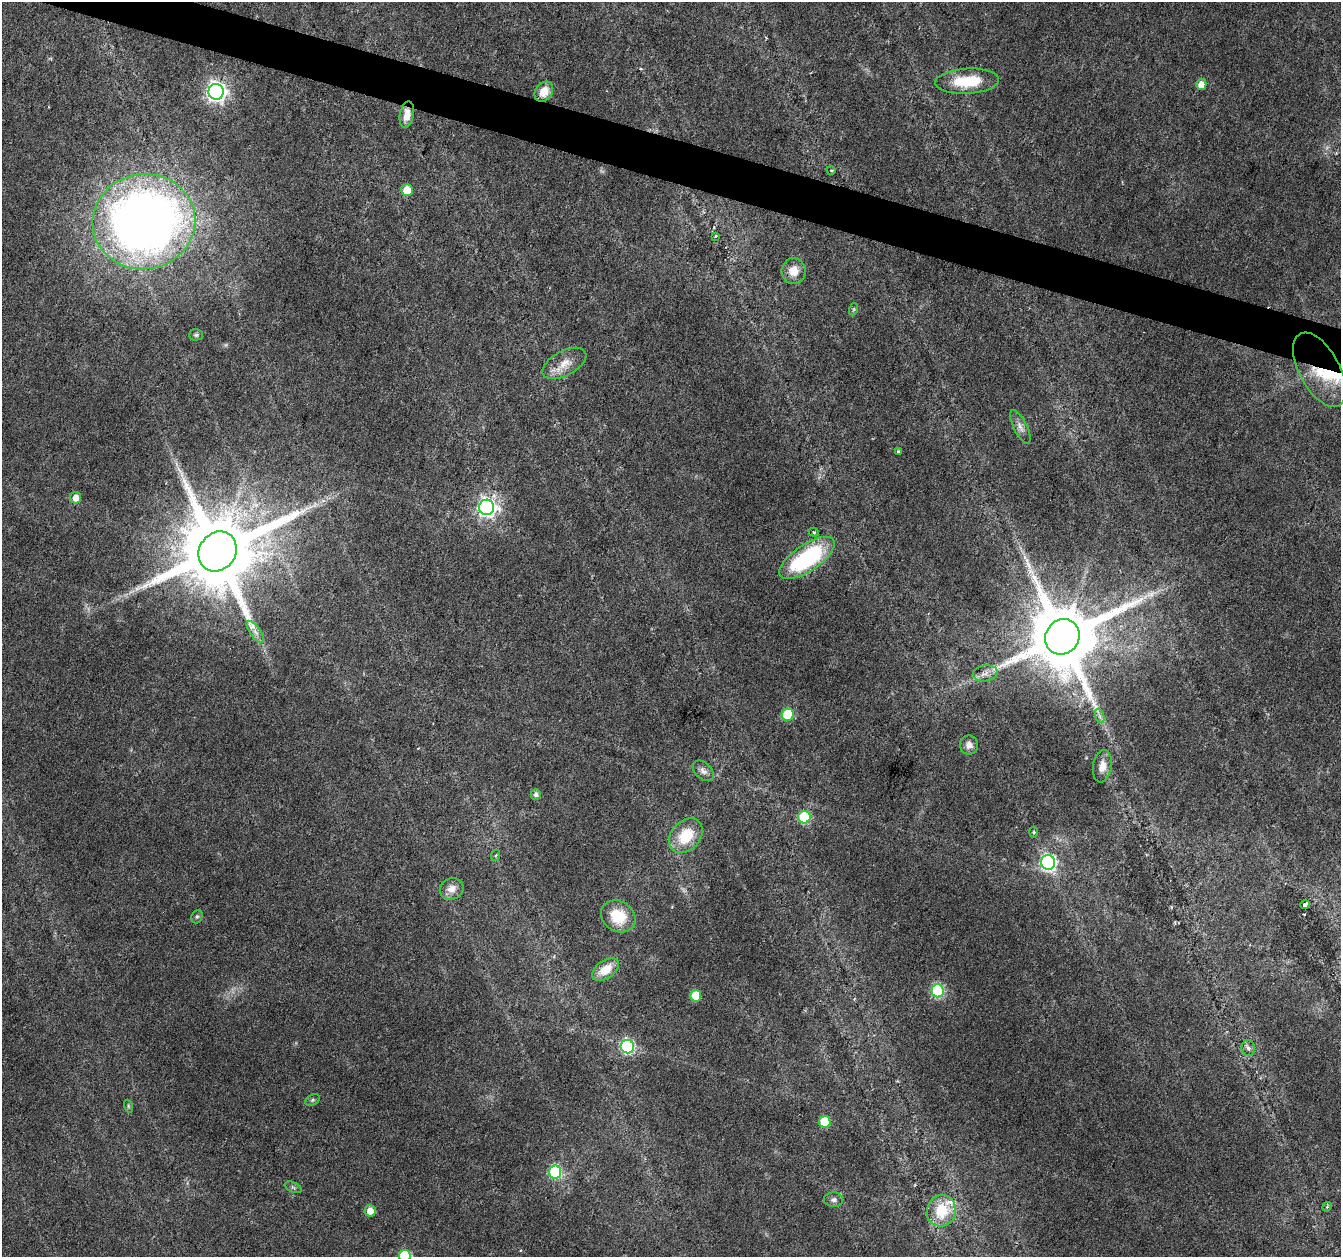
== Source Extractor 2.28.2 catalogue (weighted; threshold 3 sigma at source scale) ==
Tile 11 of 4 x 4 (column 3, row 3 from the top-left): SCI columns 2677-4015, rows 1474-2728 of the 5361 x 5519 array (HDU 1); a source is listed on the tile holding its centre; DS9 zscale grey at full resolution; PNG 1343 x 1259 px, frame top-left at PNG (2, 2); each listed source drawn as its Kron ellipse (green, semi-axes under 4 px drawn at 4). Shown black and unused: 3% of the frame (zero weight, under 3 of 6 exposures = <1% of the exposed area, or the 3 px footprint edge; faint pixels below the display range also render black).
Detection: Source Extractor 2.28.2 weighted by HDU 2 'WHT'; one run over the whole footprint, this tile lists its part. Background 0.0165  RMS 0.0018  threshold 0.00718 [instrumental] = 3 sigma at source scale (4.09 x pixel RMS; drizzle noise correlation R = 1.36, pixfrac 0.8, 0.0396/0.0396 arcsec/px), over >= 5 px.
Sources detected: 58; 1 long thin detection or spike segment (spike, bleed or trail) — neither listed nor drawn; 3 inside a brighter listed object's ellipse — not listed separately; the other 54 listed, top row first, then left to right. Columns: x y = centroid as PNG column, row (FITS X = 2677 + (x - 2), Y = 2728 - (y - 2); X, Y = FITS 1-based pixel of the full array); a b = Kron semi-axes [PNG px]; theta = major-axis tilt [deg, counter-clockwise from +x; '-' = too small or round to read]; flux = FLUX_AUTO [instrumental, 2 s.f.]
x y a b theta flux
967 81 32 12 3 6.3
1201 84 5 5 - 1.6
216 92 8 7 - 100
544 92 11 8 54 2.2
407 115 13 7 79 1.9
831 170 4 3 - 0.14
407 190 6 5 - 2.5
144 222 51 47 7 160
716 236 3 2 - 0.2
794 271 13 12 - 2.2
854 309 6 4 71 0.22
196 335 7 5 1 0.29
564 363 24 12 28 2.6
1320 370 41 20 -62 9.5
1020 427 18 6 -63 0.96
899 452 3 3 - 0.34
76 498 6 5 - 1.3
487 507 7 7 - 89
814 532 5 4 - 0.23
218 551 21 18 54 3300
807 558 32 13 34 20
255 632 13 5 -55 0.84
1062 637 18 16 53 2500
985 673 12 8 10 1
788 715 6 6 - 8.4
1100 716 7 4 -71 0.43
969 745 9 9 - 1
1102 766 16 9 81 1.7
703 771 12 8 -43 0.83
536 794 5 5 - 0.68
804 817 6 6 - 13
1033 832 5 3 - 0.19
686 836 19 14 47 5.6
496 855 5 3 - 0.18
1048 862 7 7 - 51
452 889 12 10 24 1.5
1305 905 5 3 - 0.33
618 916 18 15 -33 5.1
197 917 7 5 67 0.27
605 969 15 9 35 2.9
938 991 6 6 - 23
696 996 6 5 - 5.6
627 1047 7 6 - 35
1248 1048 8 6 -80 0.59
313 1100 8 5 27 0.32
128 1106 6 4 -72 0.23
825 1122 6 5 - 7
555 1172 6 6 - 20
293 1187 9 5 -24 0.38
834 1200 9 7 3 0.56
1327 1207 5 4 - 0.22
370 1211 6 5 - 1.4
941 1211 16 14 68 5.7
405 1256 6 6 - 14
Overlapping masked pixels (flux is a lower limit): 2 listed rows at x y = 407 115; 1320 370
Isophote crosses this tile's border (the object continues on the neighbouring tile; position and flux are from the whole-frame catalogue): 1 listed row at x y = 405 1256